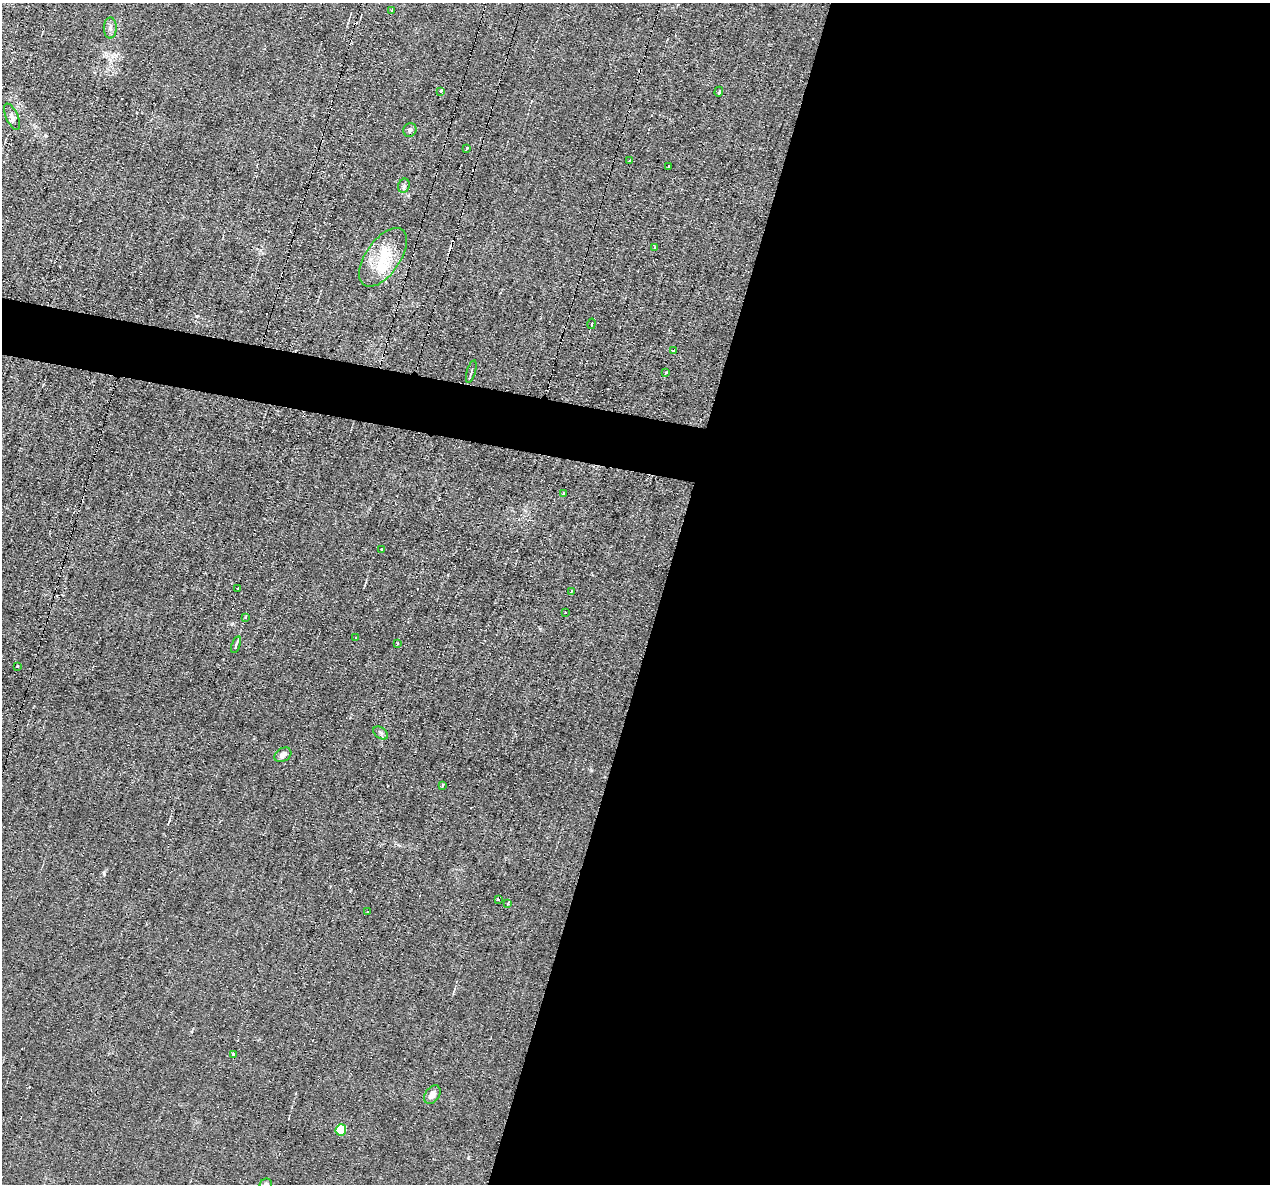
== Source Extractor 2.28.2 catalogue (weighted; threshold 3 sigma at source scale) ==
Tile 12 of 4 x 4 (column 4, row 3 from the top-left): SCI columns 3804-5071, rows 1427-2608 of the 5071 x 5095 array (HDU 1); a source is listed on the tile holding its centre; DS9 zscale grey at full resolution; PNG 1272 x 1186 px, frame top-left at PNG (2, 3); each listed source drawn as its Kron ellipse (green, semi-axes under 4 px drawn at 4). Shown black and unused: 51% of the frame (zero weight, under 2 of 3 exposures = <1% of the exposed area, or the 3 px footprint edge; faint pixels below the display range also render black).
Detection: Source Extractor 2.28.2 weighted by HDU 2 'WHT'; one run over the whole footprint, this tile lists its part. Background 0.0451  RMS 0.0069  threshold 0.031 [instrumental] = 3 sigma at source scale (4.5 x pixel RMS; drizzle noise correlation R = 1.50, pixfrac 1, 0.05/0.05 arcsec/px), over >= 5 px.
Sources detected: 52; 1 inside a brighter object's white glare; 14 cosmic-ray / hot-pixel residue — neither listed nor drawn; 1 inside a brighter listed object's ellipse — not listed separately; the other 36 listed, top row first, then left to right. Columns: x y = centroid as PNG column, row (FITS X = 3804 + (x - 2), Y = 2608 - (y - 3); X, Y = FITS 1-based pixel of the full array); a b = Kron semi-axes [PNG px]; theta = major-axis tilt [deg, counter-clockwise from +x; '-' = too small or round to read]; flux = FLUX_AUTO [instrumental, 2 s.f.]
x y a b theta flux
392 10 3 3 - 1.2
110 28 10 6 89 2.5
441 91 3 3 - 2
719 92 5 3 - 3
12 117 14 6 -65 3.5
410 130 7 6 - 1.7
466 148 3 3 - 6.7
630 161 3 2 - 0.84
668 166 3 2 - 1.2
404 186 7 5 69 1.6
654 248 4 3 - 0.75
383 257 33 17 55 22
592 324 5 2 - 0.87
673 351 3 3 - 1.6
471 371 12 3 74 1.2
666 372 4 3 - 1
563 493 3 2 - 1.7
381 549 3 2 - 0.89
238 588 3 2 - 1.2
571 591 4 4 - 0.92
565 613 3 2 - 0.87
245 617 3 3 - 0.69
356 638 3 3 - 1.2
397 643 3 3 - 1.8
236 645 9 3 72 1.8
17 666 3 3 - 1.7
381 733 8 5 -36 1.6
283 755 9 6 32 3.6
442 785 3 3 - 5.6
498 900 3 3 - 2.1
508 903 3 3 - 2.5
367 912 2 2 - 0.82
233 1055 3 3 - 3.9
432 1095 10 7 55 3.7
341 1130 5 5 - 28
266 1184 6 5 - 1.4
Isophote crosses this tile's border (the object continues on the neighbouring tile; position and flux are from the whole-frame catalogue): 1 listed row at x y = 266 1184
Unlisted compact peaks at least as high as the median listed source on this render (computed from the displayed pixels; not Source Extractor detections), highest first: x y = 104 874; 197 316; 591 770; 45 135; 408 195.